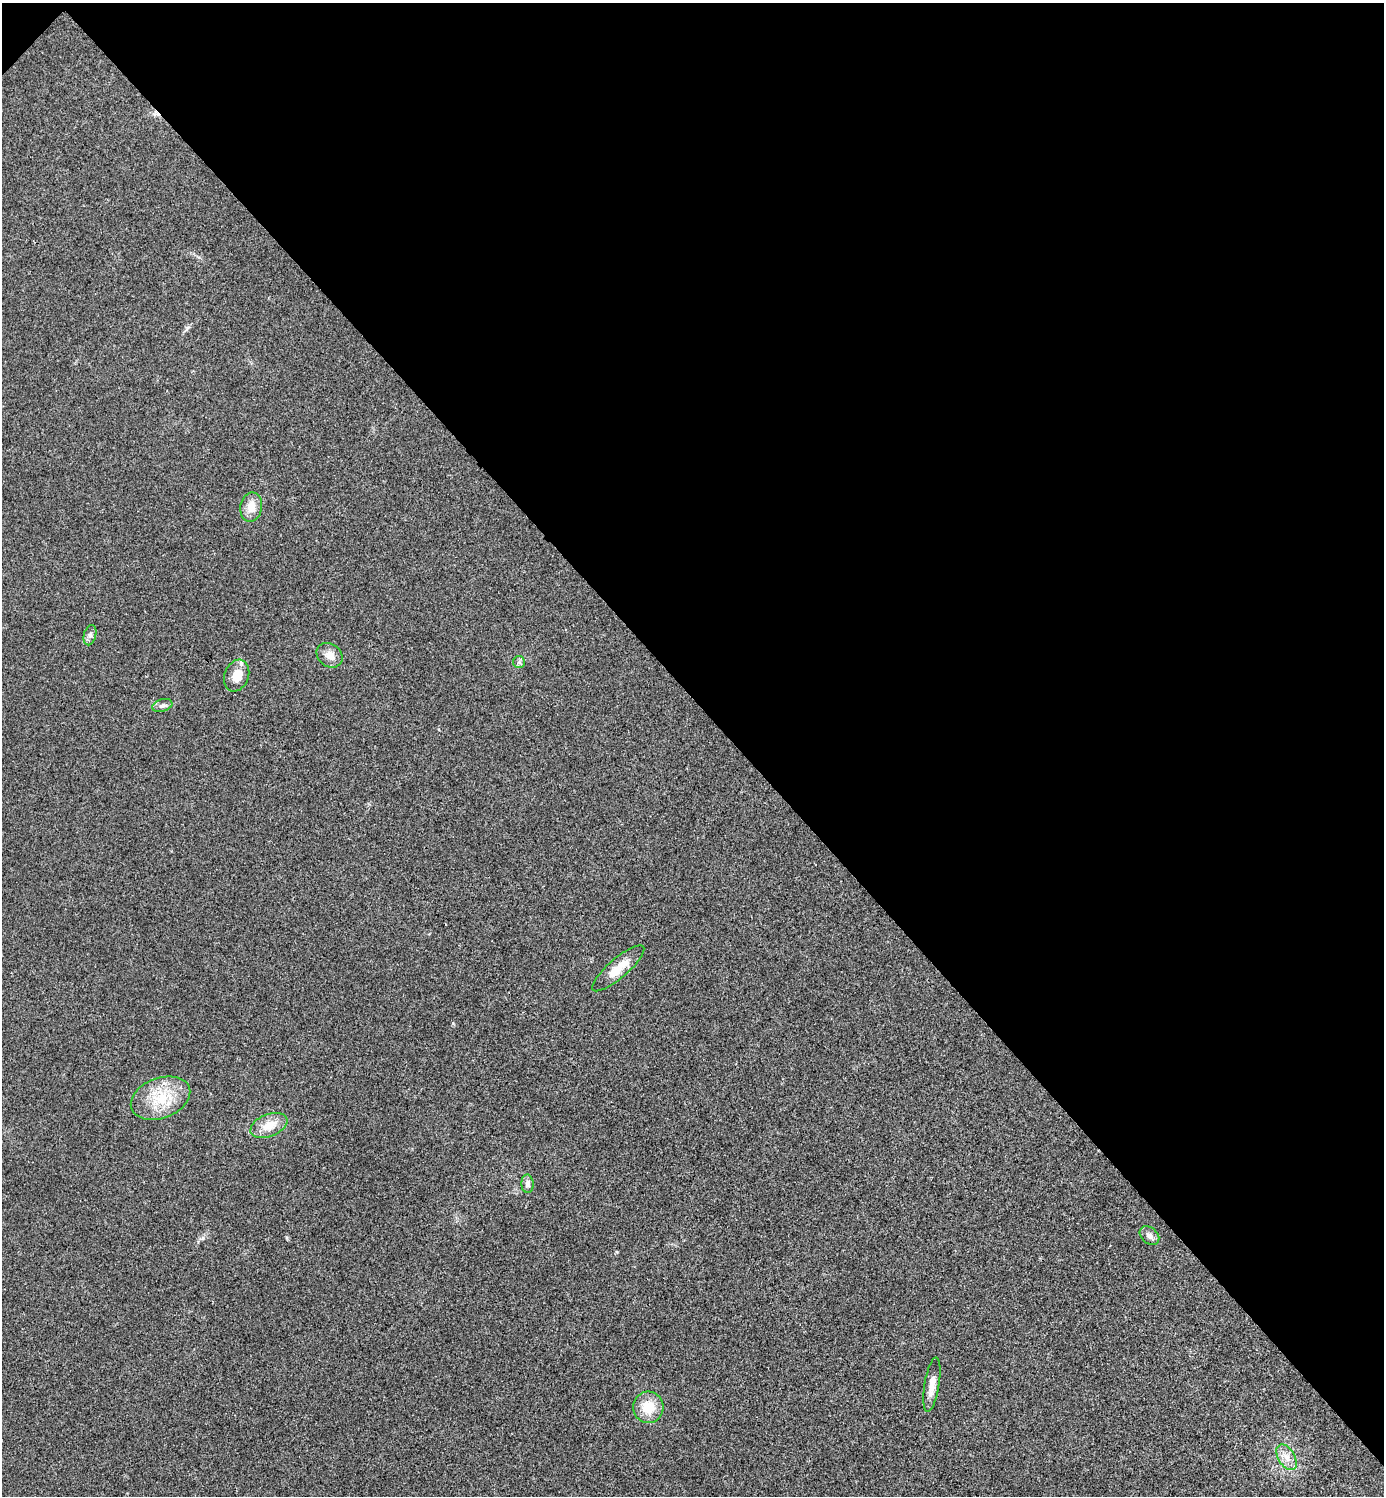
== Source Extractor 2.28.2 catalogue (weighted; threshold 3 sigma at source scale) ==
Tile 3 of 4 x 4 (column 3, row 1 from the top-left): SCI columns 2921-4302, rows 4488-5981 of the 5984 x 5984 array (HDU 1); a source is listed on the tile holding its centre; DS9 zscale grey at full resolution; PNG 1386 x 1498 px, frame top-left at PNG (2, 3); each listed source drawn as its Kron ellipse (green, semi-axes under 4 px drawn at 4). Shown black and unused: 47% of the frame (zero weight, under 3 of 4 exposures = <1% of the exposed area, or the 3 px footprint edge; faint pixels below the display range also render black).
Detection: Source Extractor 2.28.2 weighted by HDU 2 'WHT'; one run over the whole footprint, this tile lists its part. Background 0.0196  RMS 0.0056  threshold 0.0252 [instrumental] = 3 sigma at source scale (4.5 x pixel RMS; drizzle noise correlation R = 1.50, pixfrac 1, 0.05/0.05 arcsec/px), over >= 5 px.
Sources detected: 14; all 14 listed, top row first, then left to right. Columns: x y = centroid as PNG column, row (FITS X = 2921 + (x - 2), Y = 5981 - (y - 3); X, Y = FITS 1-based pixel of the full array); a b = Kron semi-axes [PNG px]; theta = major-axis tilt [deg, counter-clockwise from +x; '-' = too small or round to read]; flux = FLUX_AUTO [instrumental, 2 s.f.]
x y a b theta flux
251 507 15 11 79 6.8
90 635 10 6 75 1.9
330 655 14 11 -37 5.4
519 662 6 6 - 1.3
237 676 16 12 68 9.2
162 705 10 6 18 1.8
618 968 33 9 40 11
161 1098 31 20 21 21
269 1125 19 11 22 9
527 1184 9 6 -87 2.4
1149 1236 11 8 -42 3.1
932 1385 27 7 81 6.7
648 1407 15 15 - 13
1287 1457 14 8 -59 4.9
Unlisted compact peaks at least as high as the median listed source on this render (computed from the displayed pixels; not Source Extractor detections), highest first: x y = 453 1023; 287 1238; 187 328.